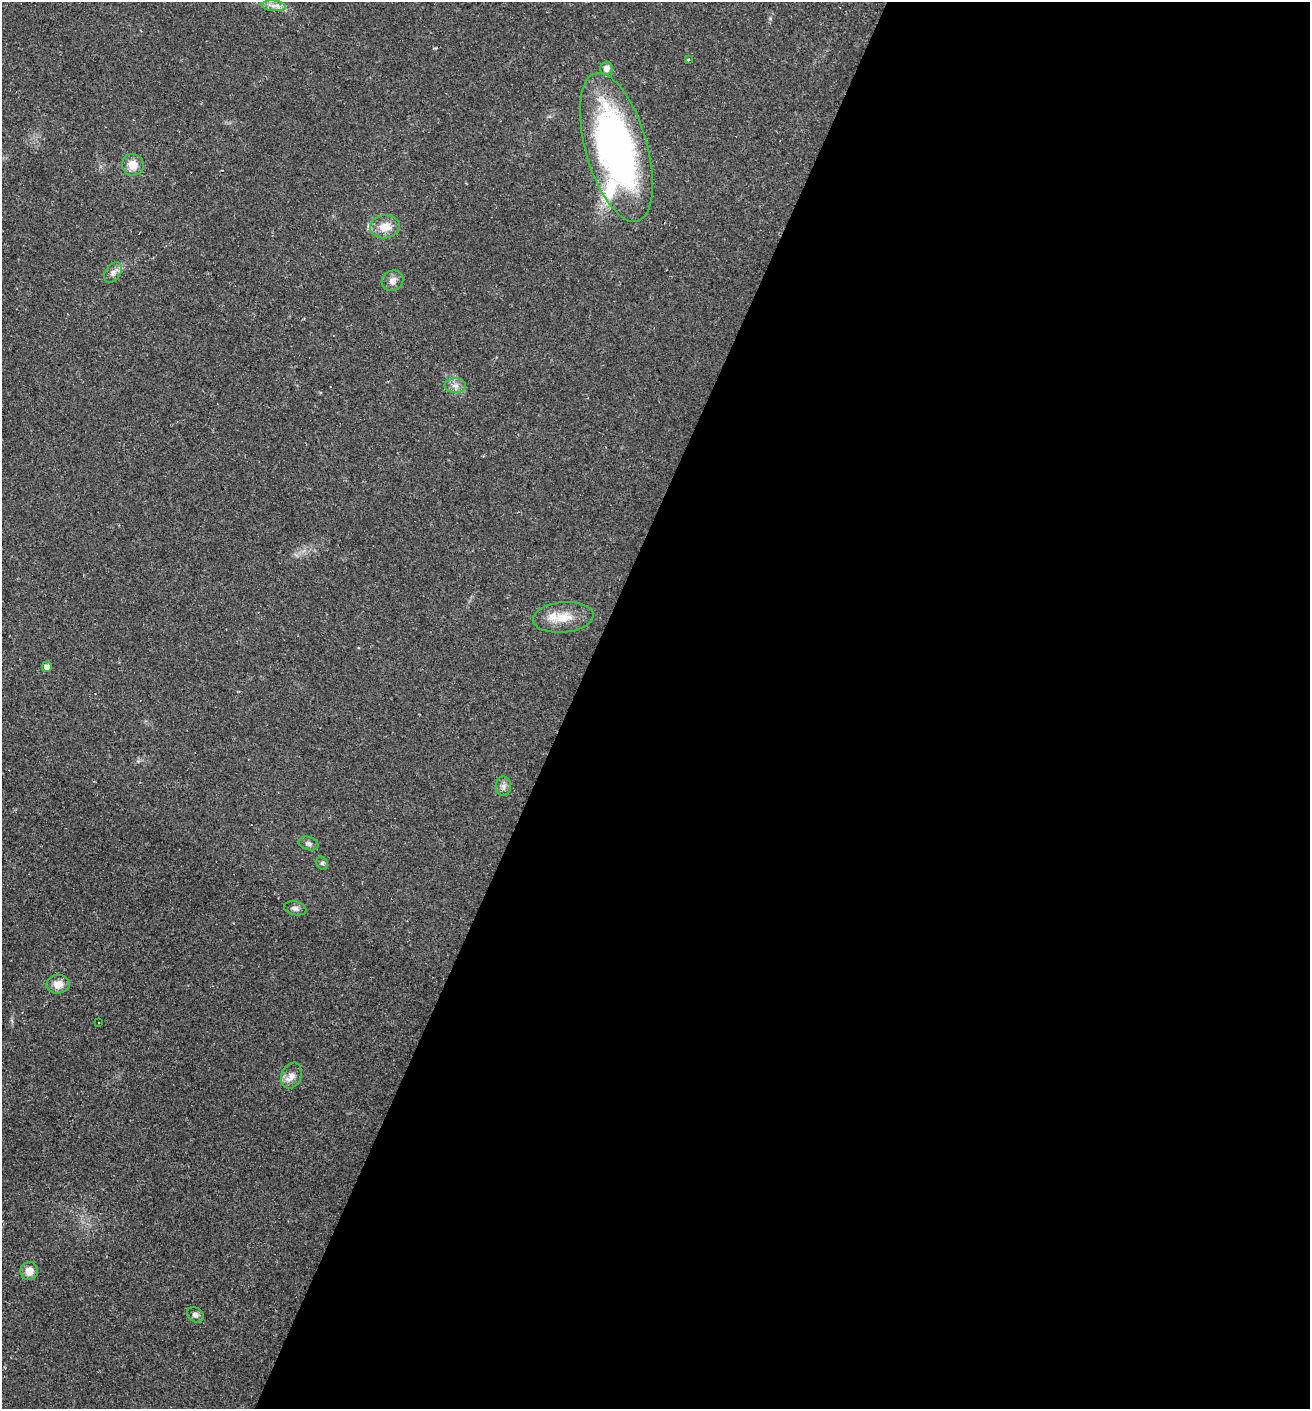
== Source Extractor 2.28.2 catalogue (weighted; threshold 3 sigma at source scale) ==
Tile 12 of 4 x 4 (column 4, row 3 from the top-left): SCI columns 4195-5502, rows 1408-2814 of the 5640 x 5628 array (HDU 1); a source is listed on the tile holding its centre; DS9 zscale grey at full resolution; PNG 1312 x 1411 px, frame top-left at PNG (2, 2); each listed source drawn as its Kron ellipse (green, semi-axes under 4 px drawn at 4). Shown black and unused: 57% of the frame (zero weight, under 2 of 3 exposures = <1% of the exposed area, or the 3 px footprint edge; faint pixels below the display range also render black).
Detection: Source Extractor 2.28.2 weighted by HDU 2 'WHT'; one run over the whole footprint, this tile lists its part. Background 0.0331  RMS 0.0045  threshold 0.0202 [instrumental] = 3 sigma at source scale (4.5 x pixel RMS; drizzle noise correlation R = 1.50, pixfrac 1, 0.05/0.05 arcsec/px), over >= 5 px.
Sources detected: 24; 3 cosmic-ray / hot-pixel residue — neither listed nor drawn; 1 inside a brighter listed object's ellipse — not listed separately; the other 20 listed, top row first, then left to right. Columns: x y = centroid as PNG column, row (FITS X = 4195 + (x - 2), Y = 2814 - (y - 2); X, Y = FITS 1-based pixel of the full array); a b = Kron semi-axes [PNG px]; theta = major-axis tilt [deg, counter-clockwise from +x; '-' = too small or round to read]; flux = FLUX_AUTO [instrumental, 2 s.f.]
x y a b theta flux
274 6 12 5 -5 2.5
688 60 3 3 - 0.71
606 68 6 6 - 3.5
616 147 77 31 -74 170
133 165 11 11 - 5.8
385 227 15 11 6 6.6
113 273 11 7 54 2.2
393 281 11 10 - 2.8
455 386 11 7 1 2.4
563 617 30 15 5 10
47 667 5 5 - 2.7
503 786 10 7 -87 1.9
308 844 10 6 -17 1.4
322 863 6 5 - 0.89
295 908 11 6 -13 1.7
58 984 11 9 4 4.7
98 1023 3 2 - 0.52
291 1076 13 10 66 3.4
29 1271 9 9 - 4.4
195 1315 9 7 -37 1.7